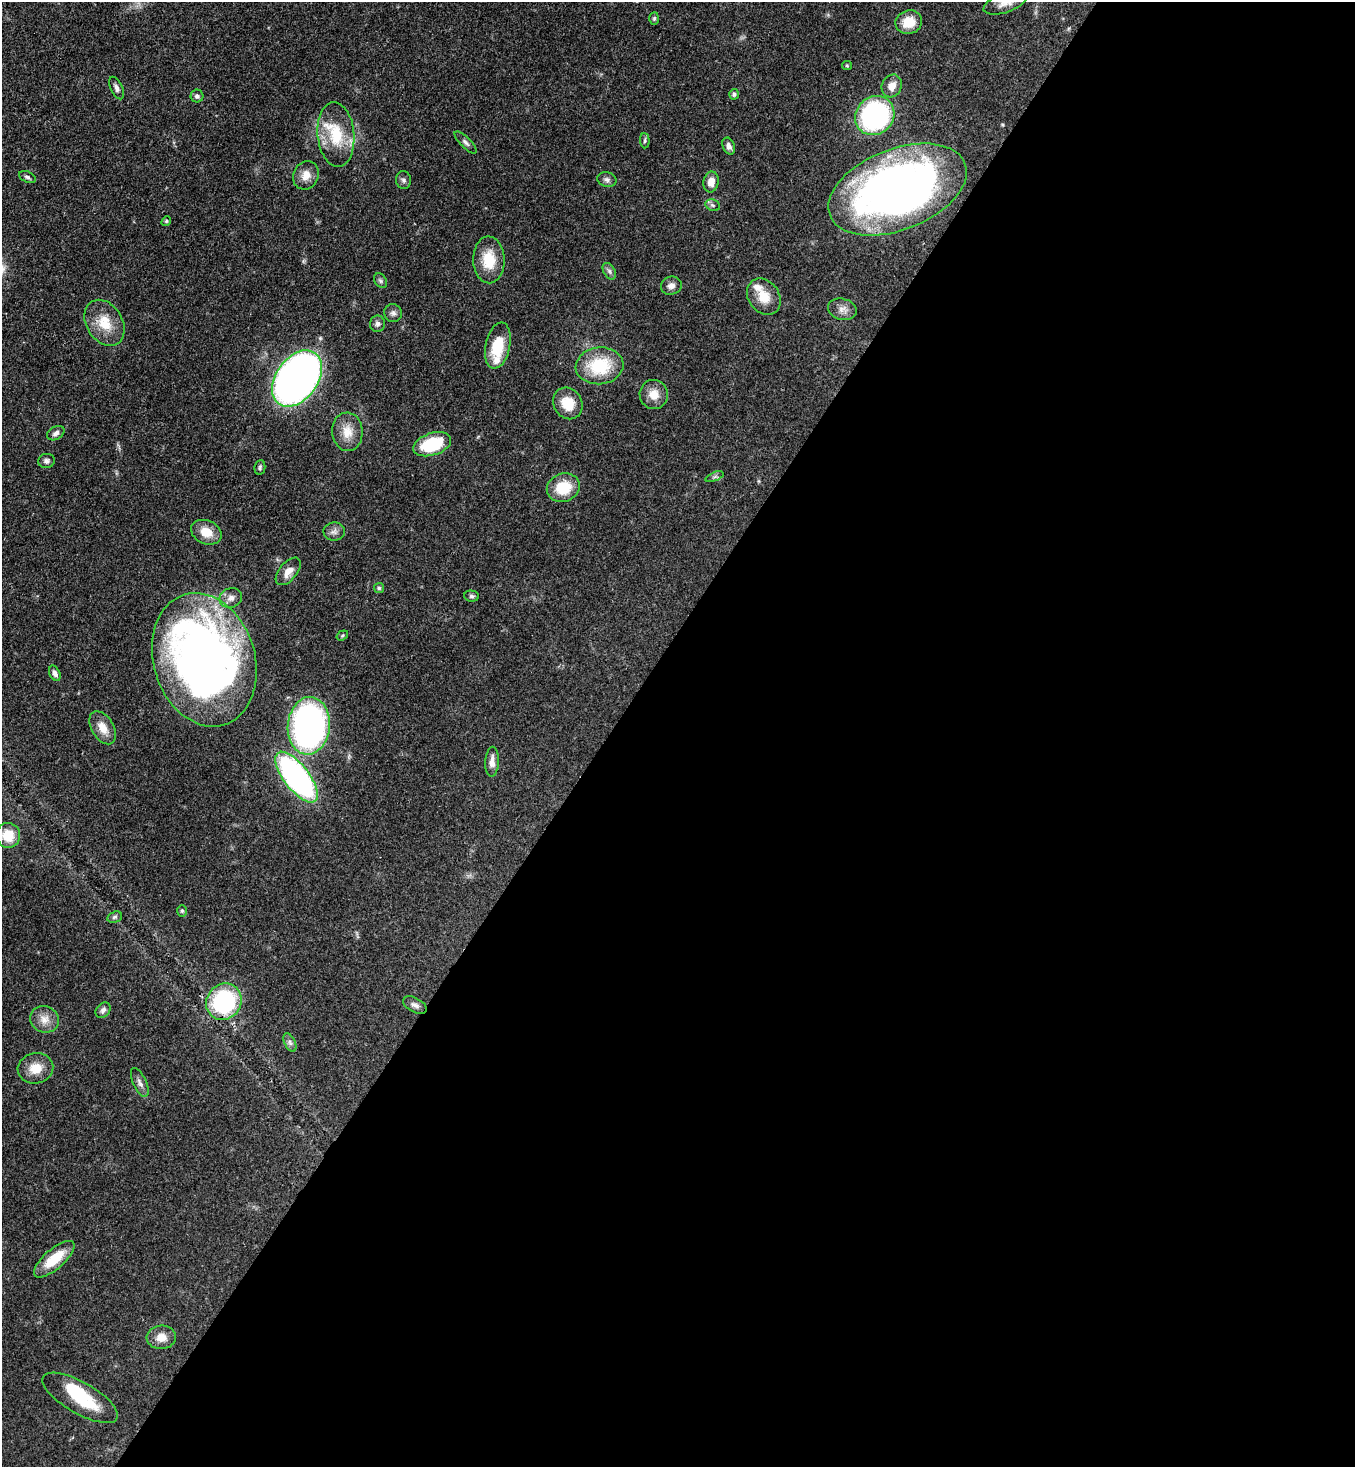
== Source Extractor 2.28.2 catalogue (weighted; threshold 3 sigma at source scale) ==
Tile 12 of 4 x 4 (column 4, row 3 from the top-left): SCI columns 4286-5638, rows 1527-2991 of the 6004 x 5981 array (HDU 1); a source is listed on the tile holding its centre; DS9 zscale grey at full resolution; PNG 1357 x 1469 px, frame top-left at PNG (2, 2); each listed source drawn as its Kron ellipse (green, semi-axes under 4 px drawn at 4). Shown black and unused: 55% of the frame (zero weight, under 3 of 4 exposures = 7% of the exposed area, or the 3 px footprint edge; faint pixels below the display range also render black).
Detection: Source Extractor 2.28.2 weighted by HDU 2 'WHT'; one run over the whole footprint, this tile lists its part. Background 0.0725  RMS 0.0036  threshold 0.0164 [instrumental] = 3 sigma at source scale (4.5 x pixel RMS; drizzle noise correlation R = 1.50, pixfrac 1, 0.05/0.05 arcsec/px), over >= 5 px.
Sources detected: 72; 2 inside a brighter object's white glare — neither listed nor drawn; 2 inside a brighter listed object's ellipse — not listed separately; the other 68 listed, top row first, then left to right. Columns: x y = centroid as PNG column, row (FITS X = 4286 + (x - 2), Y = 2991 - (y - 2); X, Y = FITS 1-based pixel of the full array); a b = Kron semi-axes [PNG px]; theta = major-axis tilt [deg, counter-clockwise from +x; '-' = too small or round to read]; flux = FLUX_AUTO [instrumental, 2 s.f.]
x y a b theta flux
1005 3 23 10 20 3.7
654 18 6 5 - 0.63
909 22 13 11 18 6.4
847 66 5 4 - 0.42
892 86 12 9 65 3.5
117 88 12 6 -65 1.4
734 94 5 5 - 0.8
197 96 6 6 - 1.1
875 116 21 18 43 62
336 135 32 18 -84 15
645 141 7 5 -87 0.65
466 142 14 5 -45 1.2
729 146 9 6 -67 1.5
306 175 15 12 63 3.7
27 177 9 5 -24 0.95
607 179 10 7 -13 1.2
404 180 9 7 -86 1.1
711 182 10 7 80 3
897 189 72 40 21 220
713 205 7 5 -21 0.85
166 221 5 4 - 0.51
489 260 23 15 -88 9.9
609 271 9 5 -60 1.1
380 281 8 5 -56 0.75
671 286 10 9 - 1.9
764 297 19 15 -55 6.9
842 309 14 10 -13 2.6
393 313 9 8 - 1.3
104 323 24 18 -58 9.1
377 324 8 7 - 1.2
498 345 23 12 78 12
600 366 24 18 6 18
297 378 31 21 54 250
654 394 14 14 - 4.6
568 403 16 14 -56 7.3
347 432 19 15 -86 5.8
56 433 9 6 30 1.3
432 444 19 11 18 19
46 461 8 7 - 1.1
260 467 7 5 81 0.71
715 477 9 3 21 0.61
563 488 17 14 21 11
206 532 16 11 -24 5.8
334 532 11 9 -1 1.7
288 571 16 9 50 3.3
379 588 5 5 - 0.59
472 596 7 5 -3 0.81
231 598 11 9 21 2.3
342 635 6 4 35 0.54
204 660 68 50 -73 240
55 673 8 5 -65 1.4
309 726 29 21 85 120
103 728 18 11 -59 4.8
492 762 15 7 87 2.6
296 777 30 12 -53 100
8 835 12 12 - 8.5
182 911 6 5 - 0.56
115 917 7 5 18 0.82
224 1002 19 17 54 44
415 1005 13 7 -27 1.6
103 1010 8 6 48 1.3
44 1019 14 13 - 3.9
290 1043 10 5 -64 1.2
35 1068 18 15 13 6.1
140 1082 15 6 -65 1.7
54 1259 25 10 41 11
161 1337 14 12 3 3.9
80 1398 42 15 -30 17
Isophote crosses this tile's border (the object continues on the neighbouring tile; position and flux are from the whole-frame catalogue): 1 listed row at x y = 1005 3